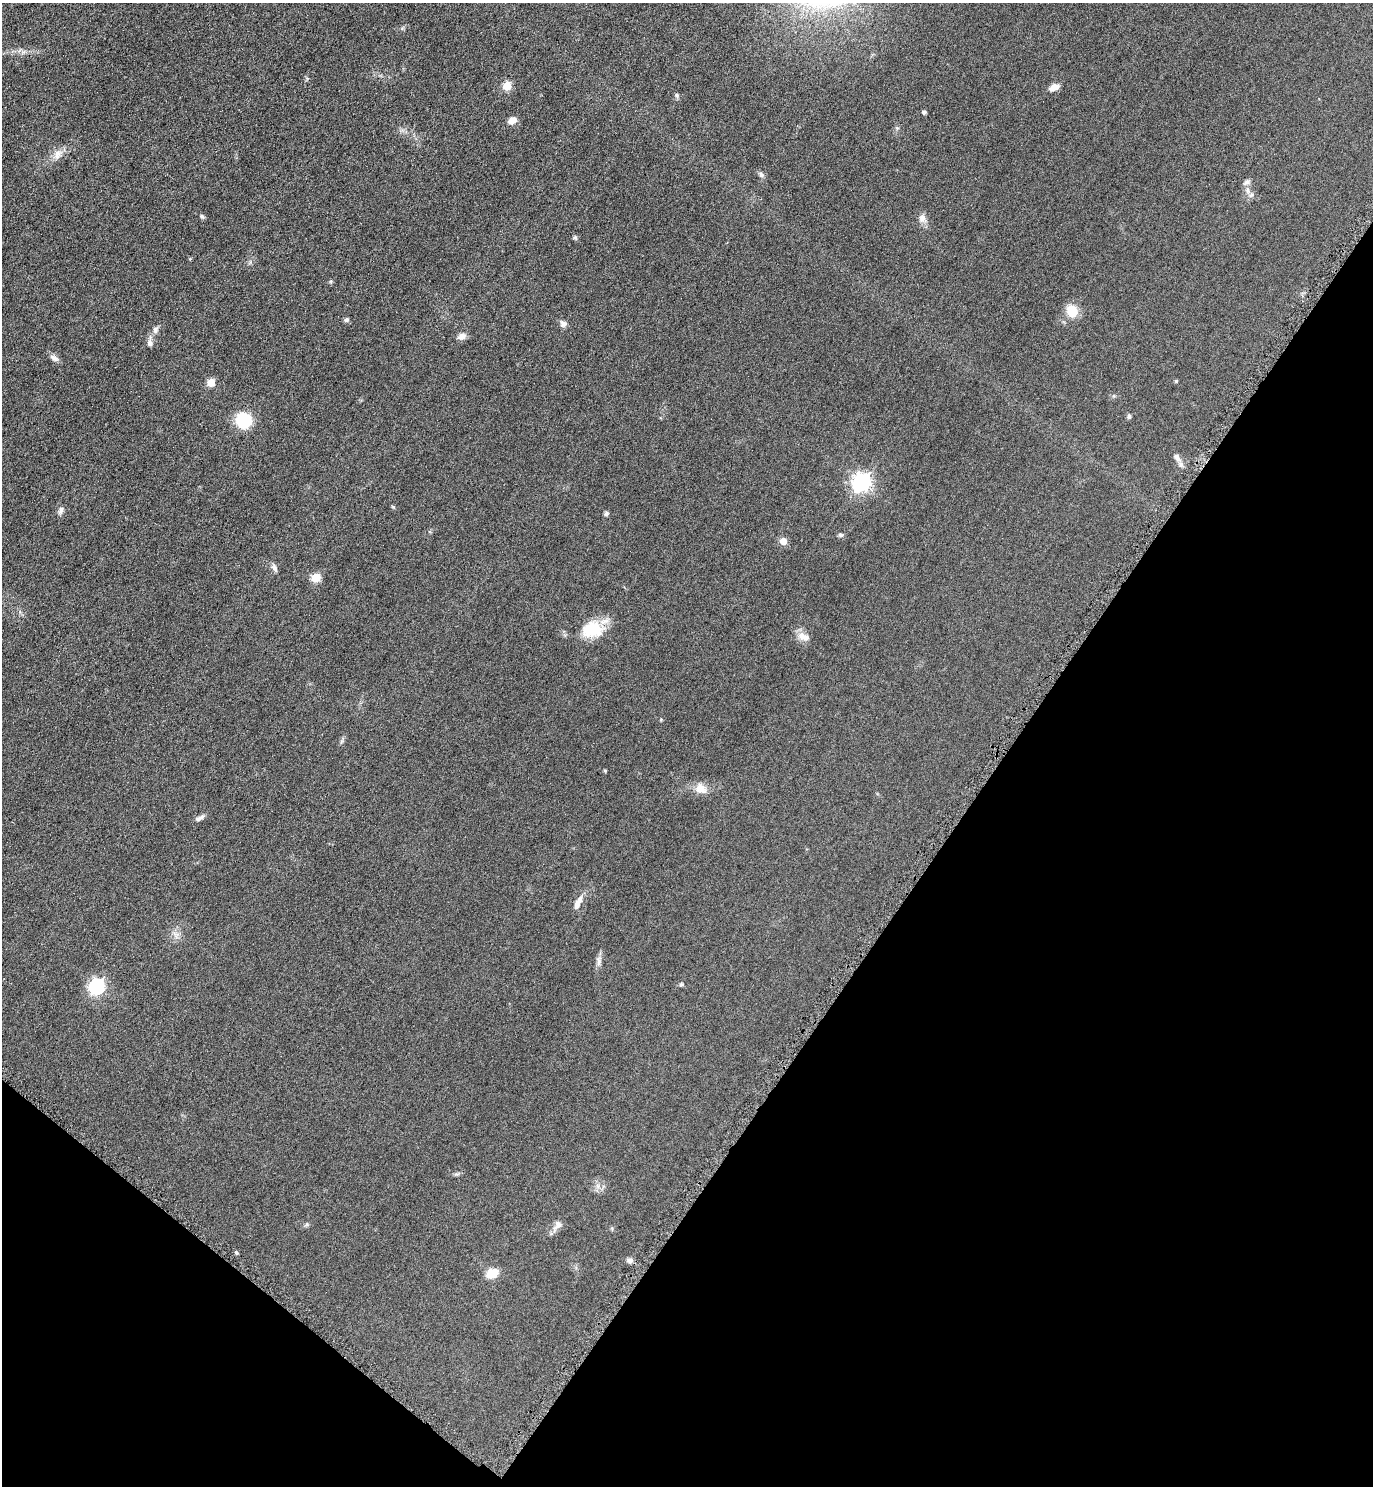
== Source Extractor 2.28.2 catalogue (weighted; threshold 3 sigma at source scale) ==
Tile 15 of 4 x 4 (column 3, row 4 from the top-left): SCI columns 2912-4282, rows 13-1496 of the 5965 x 5960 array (HDU 1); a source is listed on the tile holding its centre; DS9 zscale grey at full resolution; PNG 1375 x 1488 px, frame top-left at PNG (2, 3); no overlay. Shown black and unused: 32% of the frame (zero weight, under 4 of 8 exposures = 1% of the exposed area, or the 3 px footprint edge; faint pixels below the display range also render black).
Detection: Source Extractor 2.28.2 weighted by HDU 2 'WHT'; one run over the whole footprint, this tile lists its part. Background 0.059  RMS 0.0082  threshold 0.0334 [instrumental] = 3 sigma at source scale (4.09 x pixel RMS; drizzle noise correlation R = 1.36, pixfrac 0.8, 0.05/0.05 arcsec/px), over >= 5 px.
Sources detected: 49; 3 inside a brighter listed object's ellipse — not listed separately; the other 46 listed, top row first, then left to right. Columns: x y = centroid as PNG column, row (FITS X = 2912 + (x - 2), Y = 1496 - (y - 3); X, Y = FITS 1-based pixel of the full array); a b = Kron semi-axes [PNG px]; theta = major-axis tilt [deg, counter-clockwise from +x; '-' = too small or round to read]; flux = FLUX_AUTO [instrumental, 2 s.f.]
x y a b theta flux
507 86 5 5 - 25
1054 87 13 7 19 4.4
677 95 7 5 -40 1.4
924 112 4 4 - 1.9
512 120 8 6 18 6.2
57 154 14 8 81 4.9
761 175 9 6 -54 1.9
1247 182 10 6 35 2.4
1248 190 9 4 -82 2.1
202 216 7 5 -48 1.3
922 218 11 9 -70 4.1
575 238 6 5 - 1.2
1072 311 11 9 -69 17
346 320 6 5 - 1.6
563 324 9 8 - 2.8
155 330 9 7 82 2.5
462 336 10 8 22 3.7
150 343 7 6 - 2.8
54 358 13 7 -30 3
1176 381 4 4 - 0.88
211 383 5 5 - 16
1129 416 6 5 - 1.5
244 420 19 17 -38 23
1177 457 14 7 -51 4.1
862 482 7 7 - 300
61 510 10 6 78 2.4
606 514 7 5 74 1.3
841 535 7 5 -3 1.4
783 541 5 5 - 13
275 568 10 6 -63 2.4
316 578 5 5 - 27
592 629 27 19 8 23
804 637 18 8 -19 5.6
605 770 4 3 - 0.83
700 789 17 13 -28 7.7
198 819 9 6 32 2.2
577 904 12 7 74 4.3
598 960 14 5 -86 2.8
681 984 6 4 44 0.94
97 986 7 6 - 160
456 1174 7 5 -10 1.3
598 1186 7 4 -71 1.8
558 1225 18 8 49 4.3
236 1253 5 4 - 1.1
630 1260 8 6 -14 2.4
492 1273 13 10 26 10
Unlisted compact peaks at least as high as the median listed source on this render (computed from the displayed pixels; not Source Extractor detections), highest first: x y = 393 507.